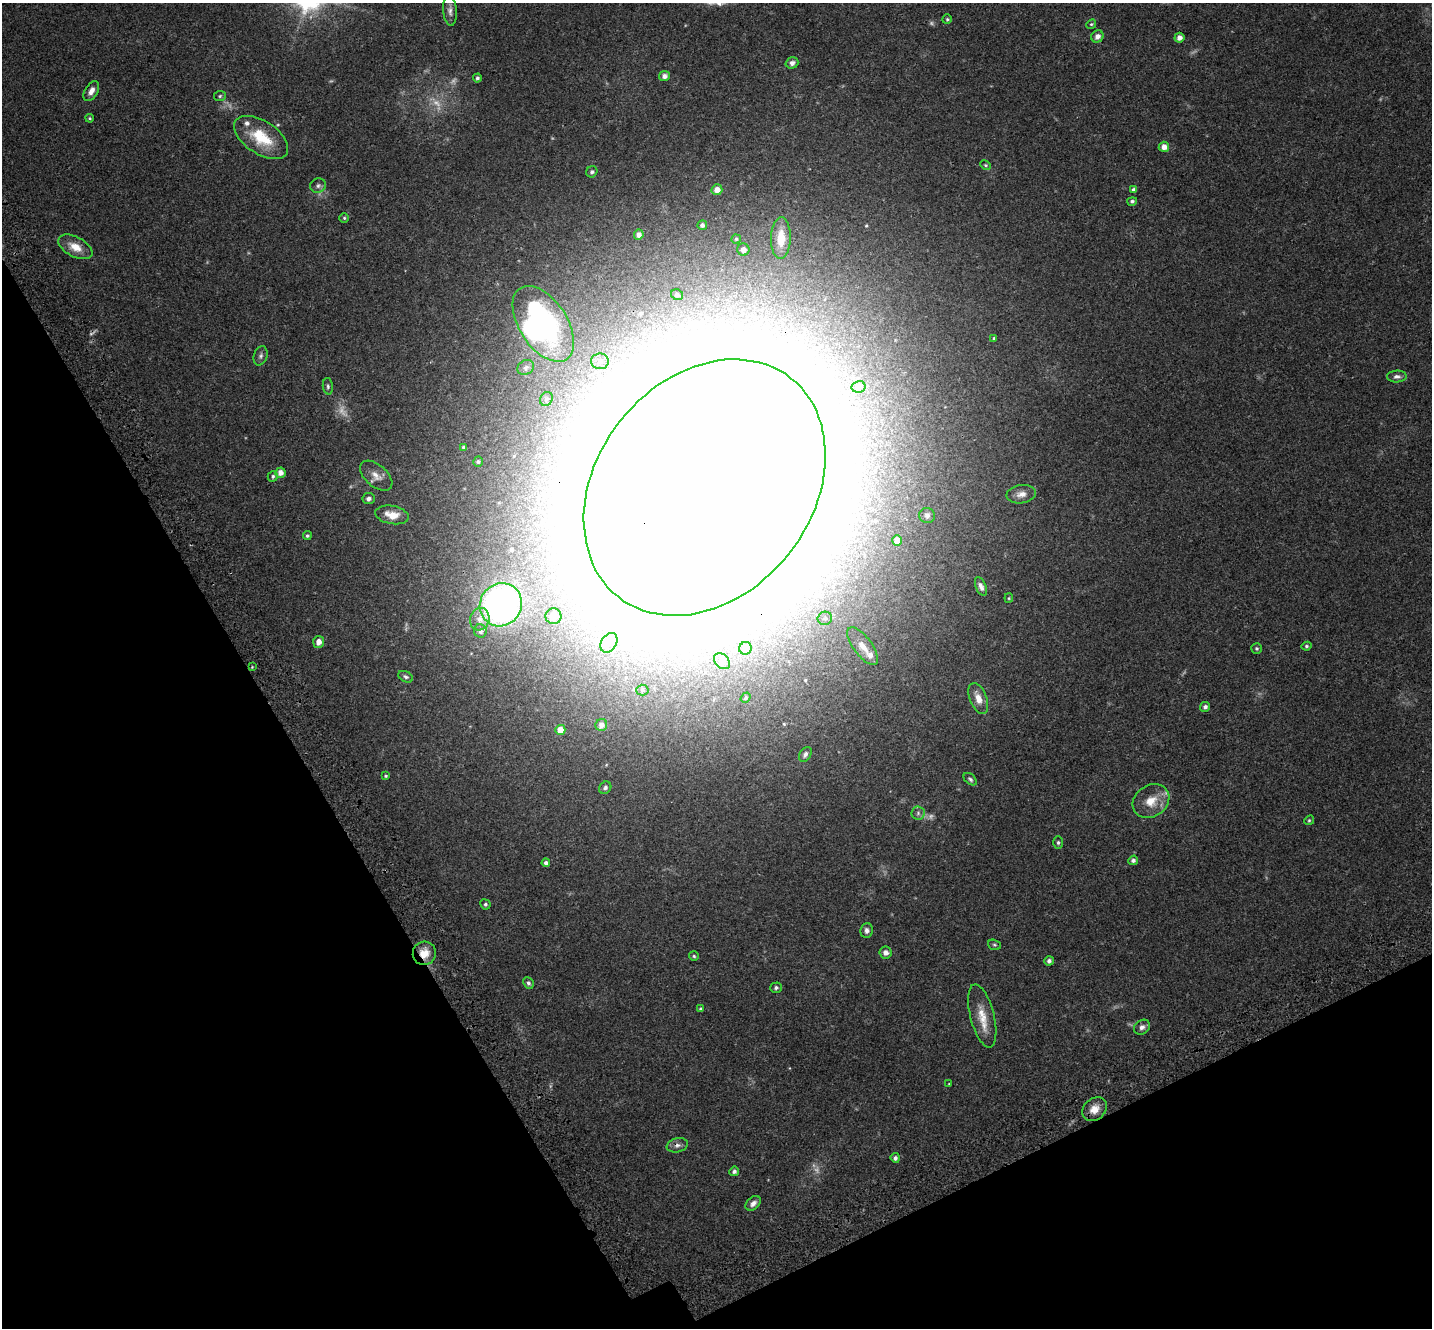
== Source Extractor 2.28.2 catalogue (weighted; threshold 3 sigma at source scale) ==
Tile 14 of 4 x 4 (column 2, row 4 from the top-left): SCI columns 1559-2988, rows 306-1631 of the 5973 x 5859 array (HDU 1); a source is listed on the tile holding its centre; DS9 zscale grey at full resolution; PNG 1434 x 1330 px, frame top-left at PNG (2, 3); each listed source drawn as its Kron ellipse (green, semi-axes under 4 px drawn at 4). Shown black and unused: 26% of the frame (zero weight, under 3 of 4 exposures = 9% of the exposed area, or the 3 px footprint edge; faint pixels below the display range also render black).
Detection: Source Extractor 2.28.2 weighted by HDU 2 'WHT'; one run over the whole footprint, this tile lists its part. Background 0.0697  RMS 0.0062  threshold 0.0279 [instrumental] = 3 sigma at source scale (4.5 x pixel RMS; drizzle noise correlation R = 1.50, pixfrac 1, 0.0396/0.0396 arcsec/px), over >= 5 px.
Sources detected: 114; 7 too faint to see at this stretch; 6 inside a brighter object's white glare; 1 cosmic-ray / hot-pixel residue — neither listed nor drawn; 2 inside a brighter listed object's ellipse — not listed separately; the other 98 listed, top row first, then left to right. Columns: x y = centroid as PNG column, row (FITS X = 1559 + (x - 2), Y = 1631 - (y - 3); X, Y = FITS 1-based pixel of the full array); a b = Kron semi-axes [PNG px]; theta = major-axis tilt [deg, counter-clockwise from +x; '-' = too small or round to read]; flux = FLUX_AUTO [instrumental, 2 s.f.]
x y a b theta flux
450 11 15 7 -85 3
947 19 5 4 - 0.8
1091 24 5 4 - 0.79
1097 36 6 6 - 2.9
1179 38 5 5 - 3.1
792 63 6 5 - 2.5
664 76 5 5 - 2.6
477 78 4 4 - 1.1
91 91 11 6 59 3.8
220 96 6 5 - 0.94
90 118 4 3 - 0.67
261 137 30 16 -33 23
1164 147 5 5 - 4.1
985 165 6 4 -27 0.77
592 172 6 5 - 1.3
318 186 8 7 - 1.7
717 190 5 5 - 4.5
1133 190 4 4 - 1.5
1132 201 5 4 - 1.2
344 218 4 4 - 0.77
702 225 5 4 - 1.8
639 235 5 5 - 2.7
781 238 21 10 88 11
736 239 4 4 - 0.74
75 247 18 10 -28 7.8
743 250 6 6 - 2.6
677 295 6 5 - 1.3
543 324 42 24 -57 150
994 338 4 4 - 0.69
261 356 10 6 73 1.7
600 361 9 7 -1 3.2
526 367 9 7 28 1.7
1397 377 10 6 3 2.1
328 386 8 5 -84 1.2
858 387 7 6 - 1.7
546 399 7 6 - 1.6
464 447 4 4 - 1
478 462 5 4 - 1.1
280 473 5 5 - 3.9
273 476 5 5 - 1.1
376 476 19 11 -41 5
705 487 139 107 52 20000
1021 494 15 9 8 4.4
369 499 6 5 - 1.8
392 515 17 9 -11 7
927 516 8 7 - 1.6
307 536 4 4 - 0.91
897 540 5 5 - 5
981 586 10 5 -67 2.2
1009 598 5 4 - 0.61
501 605 22 20 54 190
553 616 8 8 - 9.7
825 618 7 6 - 1.8
480 619 11 9 72 4.3
480 631 7 6 - 1.9
319 642 6 5 - 3.9
609 643 11 7 58 3.8
863 646 22 9 -53 6.6
1306 646 5 4 - 0.97
745 648 6 6 - 5.3
1257 648 5 5 - 1
722 661 9 6 -44 2.1
252 667 4 4 - 0.53
406 677 8 5 -28 1.3
642 690 6 5 - 1.1
746 698 5 4 - 0.88
978 698 16 8 -67 6.2
1205 707 5 5 - 1.5
601 725 6 6 - 3
560 730 5 5 - 7.1
805 754 8 5 57 1.7
386 776 4 3 - 0.7
970 779 8 5 -40 1.2
605 788 7 5 44 1.5
1151 801 19 15 34 11
918 813 6 6 - 1.5
1309 820 5 4 - 0.81
1058 842 6 5 - 1.1
1133 860 5 4 - 1.6
546 863 4 4 - 1.9
485 904 5 5 - 1.1
867 930 7 6 - 2
994 945 6 5 - 0.93
886 952 6 6 - 3.1
424 953 12 11 - 8.3
694 956 5 4 - 0.87
1049 961 5 4 - 1.8
528 983 6 5 - 1.4
776 988 6 5 - 1.3
701 1009 4 4 - 0.93
982 1016 32 12 -76 11
1142 1027 8 7 - 2.3
949 1084 4 3 - 0.4
1094 1109 13 10 40 6.3
677 1145 10 7 12 2.5
895 1158 5 4 - 1.6
734 1171 5 4 - 1.8
753 1203 9 6 40 2.5
Overlapping masked pixels (flux is a lower limit): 3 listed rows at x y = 705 487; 424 953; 677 1145